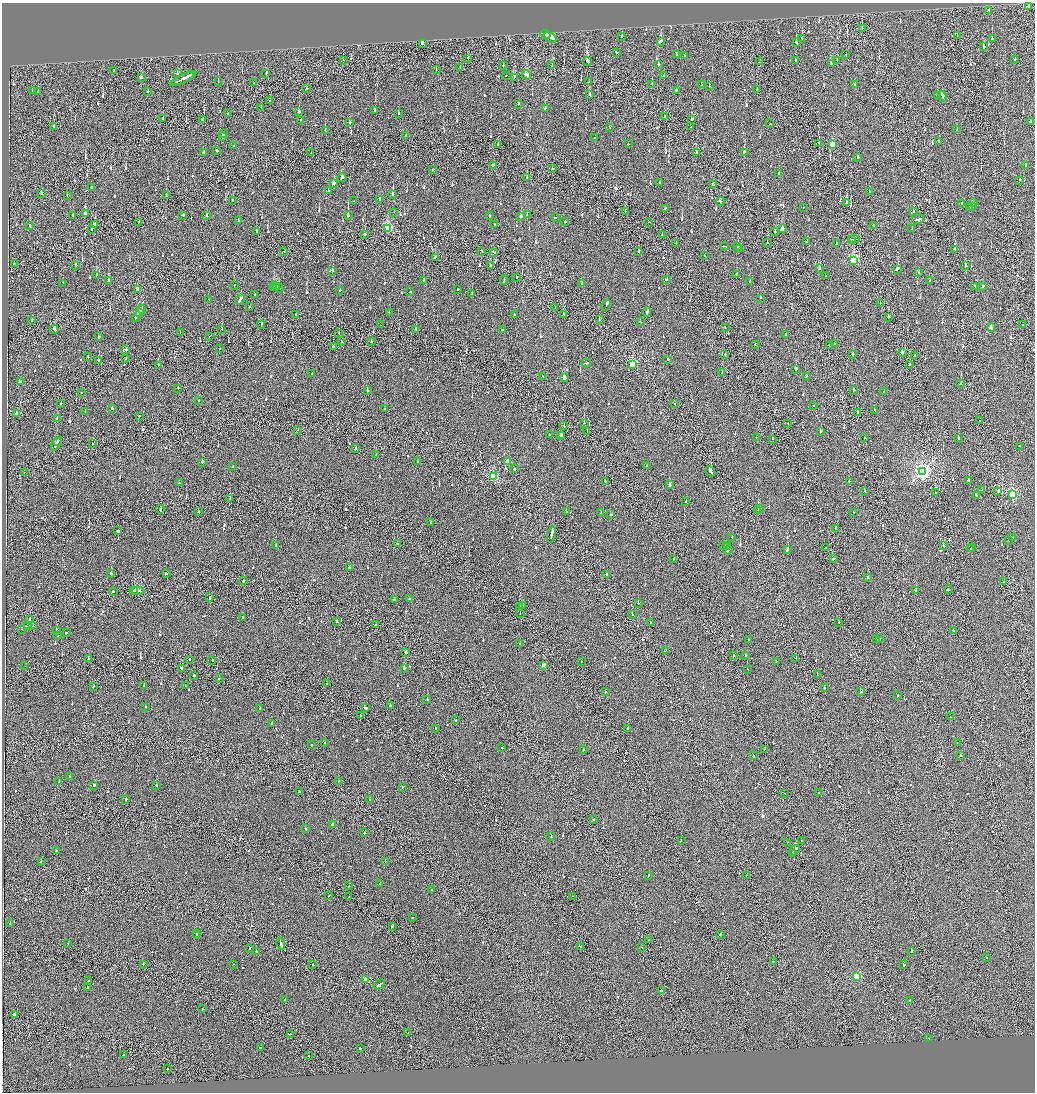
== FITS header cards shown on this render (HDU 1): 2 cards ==
NAXIS1  =                 2065
NAXIS2  =                 2180

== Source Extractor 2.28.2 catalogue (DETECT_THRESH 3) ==
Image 2065 x 2180 px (HDU 1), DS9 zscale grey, zoomed out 1/2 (1 PNG px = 2 x 2 image px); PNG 1037 x 1094 px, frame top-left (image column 1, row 2179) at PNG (2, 3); each listed source drawn as its Kron ellipse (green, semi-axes under 4 px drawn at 4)
Background -0.0913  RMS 0.066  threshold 0.199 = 3 sigma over >= 5 px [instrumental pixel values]
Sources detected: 1141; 57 cannot appear on this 1/2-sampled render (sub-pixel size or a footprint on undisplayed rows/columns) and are neither listed nor drawn; of the other 1084, the 500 brightest by FLUX_AUTO listed and drawn (584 fainter detections omitted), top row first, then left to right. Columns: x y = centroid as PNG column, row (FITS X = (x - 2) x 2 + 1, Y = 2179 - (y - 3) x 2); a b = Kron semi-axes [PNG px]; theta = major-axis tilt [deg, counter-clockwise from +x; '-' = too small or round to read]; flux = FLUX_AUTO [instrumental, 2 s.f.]
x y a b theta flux
1029 7 3 2 - 200
989 10 2 2 - 130
862 28 2 1 - 150
545 34 5 2 - 370
622 36 2 2 - 70
957 36 2 1 - 73
550 37 7 2 -33 990
802 38 2 2 - 3000
992 39 3 2 - 97
661 42 3 2 - 510
422 43 2 2 - 210
796 43 2 2 - 140
983 47 2 2 - 240
616 52 3 2 - 210
676 55 3 2 - 83
846 55 2 2 - 610
685 56 2 2 - 86
468 58 2 2 - 350
1015 59 2 2 - 91
343 60 2 1 - 72
837 60 2 2 - 72
795 61 3 2 - 110
587 62 4 2 - 380
759 62 2 1 - 94
832 63 4 2 - 320
503 65 2 2 - 72
658 65 3 2 - 170
552 66 2 1 - 130
460 68 2 1 - 130
113 70 2 2 - 130
436 70 2 2 - 89
177 73 2 2 - 120
266 73 3 2 - 210
506 75 2 1 - 420
526 75 5 2 - 370
664 76 2 2 - 77
514 77 2 2 - 230
141 78 2 2 - 86
184 78 13 2 26 1100
182 79 13 2 26 980
218 82 2 2 - 150
589 82 2 1 - 140
254 83 2 2 - 90
652 84 2 2 - 150
702 85 2 2 - 98
855 85 2 2 - 130
709 86 2 2 - 100
306 89 2 2 - 85
757 89 2 2 - 130
676 90 2 2 - 96
32 91 2 2 - 97
148 91 2 2 - 72
38 92 2 2 - 81
590 95 4 2 - 250
937 95 2 2 - 170
942 96 6 2 -72 580
270 101 2 2 - 70
518 104 2 2 - 80
261 107 2 2 - 200
545 108 2 2 - 110
375 110 2 2 - 130
299 112 2 2 - 700
227 113 2 2 - 85
398 113 2 2 - 370
664 117 2 1 - 91
163 119 2 2 - 73
202 119 2 2 - 140
692 119 3 2 - 120
301 120 2 1 - 78
1031 121 2 2 - 710
350 122 2 2 - 80
770 124 2 2 - 74
54 126 2 2 - 320
691 127 2 1 - 180
610 128 2 2 - 130
957 130 3 2 - 150
325 131 2 2 - 130
223 134 3 2 - 160
223 136 3 2 - 340
405 136 2 2 - 140
595 138 2 2 - 70
938 141 2 2 - 85
819 143 3 2 - 170
498 144 3 2 - 190
628 144 2 2 - 120
832 144 3 2 - 360
234 146 2 2 - 130
217 150 2 2 - 170
744 152 2 2 - 670
204 153 3 2 - 170
310 153 2 2 - 110
696 153 2 2 - 84
858 157 2 2 - 270
493 165 2 2 - 240
1026 165 2 2 - 110
552 168 2 2 - 88
432 170 2 1 - 270
779 174 3 2 - 140
342 178 4 2 - 290
527 178 3 2 - 190
1020 180 2 2 - 73
333 183 3 2 - 460
660 183 2 2 - 110
713 185 3 2 - 410
91 187 2 2 - 420
328 191 3 2 - 120
869 191 2 2 - 100
41 194 2 1 - 230
393 194 2 2 - 620
67 196 2 2 - 93
166 196 2 1 - 70
379 199 2 2 - 91
233 200 2 2 - 120
354 201 2 2 - 150
720 201 4 2 - 580
846 203 2 2 - 500
962 203 3 2 - 91
974 203 2 2 - 130
972 206 2 2 - 250
803 207 2 1 - 72
665 208 3 2 - 180
970 208 3 2 - 250
625 211 2 2 - 74
914 211 2 2 - 81
394 212 2 2 - 83
85 213 2 2 - 150
73 215 2 2 - 230
183 215 3 2 - 160
207 215 3 2 - 110
527 215 2 2 - 79
348 216 2 2 - 1400
489 216 2 2 - 140
521 216 2 2 - 85
555 218 3 2 - 150
918 219 6 2 12 410
238 221 2 2 - 74
139 222 2 2 - 93
565 222 2 2 - 91
649 222 2 2 - 77
29 225 2 2 - 93
94 225 3 2 - 330
494 225 2 2 - 93
874 226 2 2 - 82
388 228 3 3 - 890
91 229 2 1 - 77
782 229 4 2 - 540
912 229 2 2 - 150
775 231 2 2 - 190
256 232 2 2 - 340
365 234 2 2 - 590
662 235 2 1 - 82
852 239 2 2 - 240
854 239 5 1 - 590
807 241 3 2 - 170
767 242 2 2 - 100
676 243 2 1 - 82
836 244 2 2 - 71
725 246 4 1 - 91
738 246 2 2 - 290
740 249 2 1 - 75
954 249 2 2 - 280
284 251 2 2 - 89
482 251 2 1 - 95
494 252 3 2 - 86
639 252 2 2 - 86
705 256 2 1 - 82
435 257 3 2 - 220
853 260 3 3 - 1100
14 264 2 2 - 74
76 265 2 2 - 190
490 266 3 2 - 220
965 266 2 2 - 210
819 269 2 2 - 120
897 269 3 2 - 370
332 271 3 2 - 220
919 272 2 2 - 85
96 275 2 2 - 280
737 275 3 2 - 480
826 276 2 2 - 100
516 278 2 1 - 130
108 280 2 2 - 470
504 280 4 2 - 290
667 280 2 2 - 330
930 280 2 1 - 73
423 281 2 1 - 650
750 282 2 2 - 630
63 283 2 2 - 80
581 283 2 2 - 150
234 286 2 1 - 81
275 286 5 2 - 390
983 286 2 2 - 120
975 287 3 2 - 140
274 288 3 2 - 110
278 288 5 2 - 320
458 289 2 2 - 98
137 290 3 2 - 120
340 290 2 2 - 220
410 292 2 2 - 140
472 294 2 2 - 110
255 295 2 2 - 130
761 298 2 2 - 96
209 299 2 1 - 110
240 300 6 2 60 320
880 303 2 2 - 250
606 305 6 2 64 440
250 307 2 2 - 78
555 308 2 1 - 97
141 309 4 2 - 340
389 312 2 2 - 73
647 312 5 2 - 440
139 313 3 2 - 270
296 314 2 2 - 93
563 314 2 1 - 220
514 315 2 2 - 160
136 317 5 2 - 400
888 317 2 2 - 190
32 320 2 1 - 150
599 320 2 1 - 73
640 322 2 2 - 82
1022 324 2 2 - 79
261 325 4 2 - 360
380 325 2 2 - 140
725 327 2 2 - 87
991 328 3 2 - 300
54 329 4 2 - 300
222 329 2 2 - 94
416 329 2 1 - 480
502 330 2 2 - 420
180 332 2 2 - 93
339 333 2 1 - 110
786 335 2 2 - 240
209 336 2 2 - 96
98 337 2 2 - 140
342 342 2 2 - 260
371 342 2 2 - 150
755 344 3 2 - 130
835 344 2 1 - 180
830 346 2 2 - 82
333 347 2 2 - 550
220 349 2 2 - 70
126 350 2 2 - 150
902 352 3 1 - 3200
725 354 2 1 - 300
853 355 2 2 - 160
915 355 2 2 - 240
87 357 2 2 - 86
126 359 2 2 - 78
668 359 2 2 - 180
98 360 2 2 - 95
586 363 5 2 - 400
158 365 2 1 - 80
632 365 3 3 - 800
910 365 2 1 - 87
796 369 3 2 - 700
312 373 2 2 - 130
722 373 2 2 - 190
543 376 2 2 - 78
806 377 2 1 - 180
564 378 3 2 - 150
20 382 3 2 - 200
961 383 2 2 - 180
178 388 2 2 - 94
853 390 2 2 - 170
367 391 2 2 - 81
883 392 2 1 - 95
81 393 2 1 - 93
199 400 2 2 - 94
61 403 2 2 - 150
675 403 2 1 - 130
813 406 2 2 - 130
385 408 2 2 - 290
112 409 2 2 - 180
875 410 2 2 - 77
85 411 2 2 - 91
857 412 2 2 - 94
17 414 3 2 - 180
139 416 2 2 - 130
57 418 2 2 - 73
980 421 2 2 - 200
584 423 2 2 - 170
788 423 2 1 - 95
564 426 2 1 - 140
298 430 2 1 - 72
587 431 3 1 - 180
820 431 2 2 - 97
549 435 2 2 - 100
560 435 2 2 - 160
562 436 2 1 - 160
756 437 2 2 - 87
865 438 2 2 - 110
958 438 2 2 - 490
772 439 2 2 - 100
57 442 2 2 - 170
56 443 8 2 60 510
92 444 2 2 - 150
1019 446 2 2 - 76
356 448 3 2 - 330
376 455 2 2 - 110
418 461 2 2 - 170
202 462 3 2 - 1300
507 462 3 2 - 140
232 466 2 2 - 180
647 466 2 1 - 72
514 469 2 2 - 360
710 471 5 2 - 350
922 472 4 4 - 3900
24 473 2 1 - 80
493 477 3 3 - 970
968 480 2 2 - 370
605 481 2 2 - 220
849 482 2 2 - 99
179 483 2 1 - 110
669 485 3 2 - 260
982 489 2 2 - 230
865 491 2 2 - 87
998 492 2 2 - 150
936 493 2 2 - 71
976 495 3 2 - 140
1012 495 3 3 - 1300
230 498 2 2 - 100
686 502 2 2 - 76
759 508 3 2 - 190
160 509 4 1 - 360
566 511 2 2 - 200
758 511 2 2 - 180
199 512 2 2 - 100
854 512 2 1 - 81
601 513 2 2 - 73
611 515 2 2 - 350
430 523 2 2 - 140
836 529 2 2 - 550
118 531 2 2 - 1500
552 535 8 2 77 490
732 537 3 2 - 110
1013 538 3 2 - 250
1009 540 2 1 - 70
397 544 2 2 - 110
276 545 3 2 - 500
724 546 3 2 - 210
728 546 2 2 - 140
944 546 2 1 - 70
825 547 2 1 - 82
971 547 2 1 - 74
787 549 3 2 - 200
971 549 2 2 - 93
728 550 4 2 - 270
674 559 2 2 - 89
833 559 2 2 - 230
349 568 3 2 - 140
111 573 2 2 - 230
166 573 2 2 - 270
606 575 2 2 - 160
868 577 2 2 - 200
243 581 3 1 - 100
1003 581 2 2 - 69
949 589 2 2 - 250
133 590 3 1 - 180
113 591 2 2 - 120
138 591 6 2 -3 330
916 591 2 2 - 350
210 598 2 2 - 110
394 599 2 2 - 92
409 599 2 2 - 89
638 603 2 2 - 350
523 606 2 2 - 170
520 608 2 1 - 470
520 613 2 1 - 180
632 615 2 1 - 86
242 617 2 2 - 190
30 620 3 2 - 260
337 621 2 2 - 320
650 623 2 2 - 81
839 623 2 1 - 72
28 625 4 2 - 450
375 625 2 1 - 73
33 626 2 1 - 70
22 629 2 1 - 110
56 630 3 2 - 140
953 630 2 2 - 110
66 633 2 2 - 150
58 636 2 2 - 84
879 638 2 1 - 160
876 639 2 2 - 120
749 640 2 2 - 310
520 644 2 2 - 88
666 650 3 1 - 230
406 652 2 2 - 540
745 655 2 2 - 87
733 656 2 2 - 280
796 658 2 2 - 85
89 659 2 2 - 100
189 659 2 2 - 250
212 660 3 2 - 110
581 661 2 2 - 82
776 661 2 2 - 120
544 665 4 2 - 200
25 666 2 1 - 90
182 668 3 2 - 320
404 668 2 2 - 460
747 669 2 2 - 93
194 675 2 2 - 180
817 675 2 2 - 74
219 678 2 2 - 100
327 684 2 2 - 78
144 685 2 2 - 150
185 685 2 2 - 70
93 686 2 2 - 230
824 688 2 2 - 140
605 692 2 2 - 130
861 692 2 1 - 820
898 695 2 1 - 660
427 700 2 2 - 120
390 706 2 2 - 130
146 707 2 2 - 99
366 708 3 2 - 210
260 709 3 2 - 160
360 715 2 1 - 120
950 717 2 2 - 290
456 720 2 2 - 180
272 723 2 2 - 120
435 728 2 2 - 100
628 729 2 2 - 86
325 742 2 2 - 74
957 743 2 1 - 70
311 745 2 2 - 150
502 748 2 1 - 96
765 749 2 1 - 150
583 750 2 2 - 150
753 756 3 2 - 140
961 756 2 1 - 160
70 777 2 2 - 250
339 781 2 2 - 150
59 782 3 2 - 300
94 785 3 2 - 170
156 785 2 2 - 390
402 787 2 2 - 73
299 792 2 2 - 220
819 792 2 2 - 500
785 793 2 1 - 86
126 799 2 2 - 120
369 800 2 2 - 160
593 819 2 2 - 110
332 824 2 2 - 700
306 828 2 2 - 120
364 833 2 2 - 76
551 837 2 1 - 90
681 841 2 1 - 170
801 841 2 2 - 110
787 842 2 2 - 130
795 850 6 2 48 550
56 851 2 2 - 120
792 853 3 2 - 340
385 861 2 1 - 570
41 862 2 2 - 84
649 875 2 2 - 120
747 875 2 2 - 170
380 883 3 2 - 250
349 886 2 1 - 70
432 890 2 2 - 140
329 896 2 2 - 78
572 896 2 2 - 72
349 897 3 1 - 140
412 918 2 2 - 95
10 923 2 2 - 300
392 926 3 2 - 180
197 934 2 2 - 190
720 934 2 2 - 170
196 935 2 2 - 160
649 940 2 1 - 160
68 943 2 1 - 71
281 944 6 2 -78 430
580 947 2 1 - 180
642 947 2 2 - 85
250 949 2 2 - 78
256 951 2 1 - 400
911 951 3 2 - 540
986 957 2 2 - 72
773 961 2 2 - 77
143 964 2 1 - 100
233 964 2 1 - 87
313 965 2 1 - 130
904 965 2 2 - 1300
857 976 3 3 - 640
366 980 3 2 - 240
89 981 3 2 - 180
379 984 6 2 38 420
88 987 2 2 - 110
661 990 2 2 - 190
284 1000 2 2 - 130
909 1000 2 2 - 75
202 1009 2 2 - 75
14 1015 2 1 - 1300
408 1033 2 2 - 120
290 1034 2 2 - 69
929 1038 2 1 - 180
260 1048 2 2 - 97
360 1049 2 2 - 280
124 1055 2 2 - 80
308 1055 2 2 - 69
168 1069 2 2 - 100
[584 fainter detections neither listed nor drawn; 57 sub-pixel or undisplayed-footprint detections neither listed nor drawn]